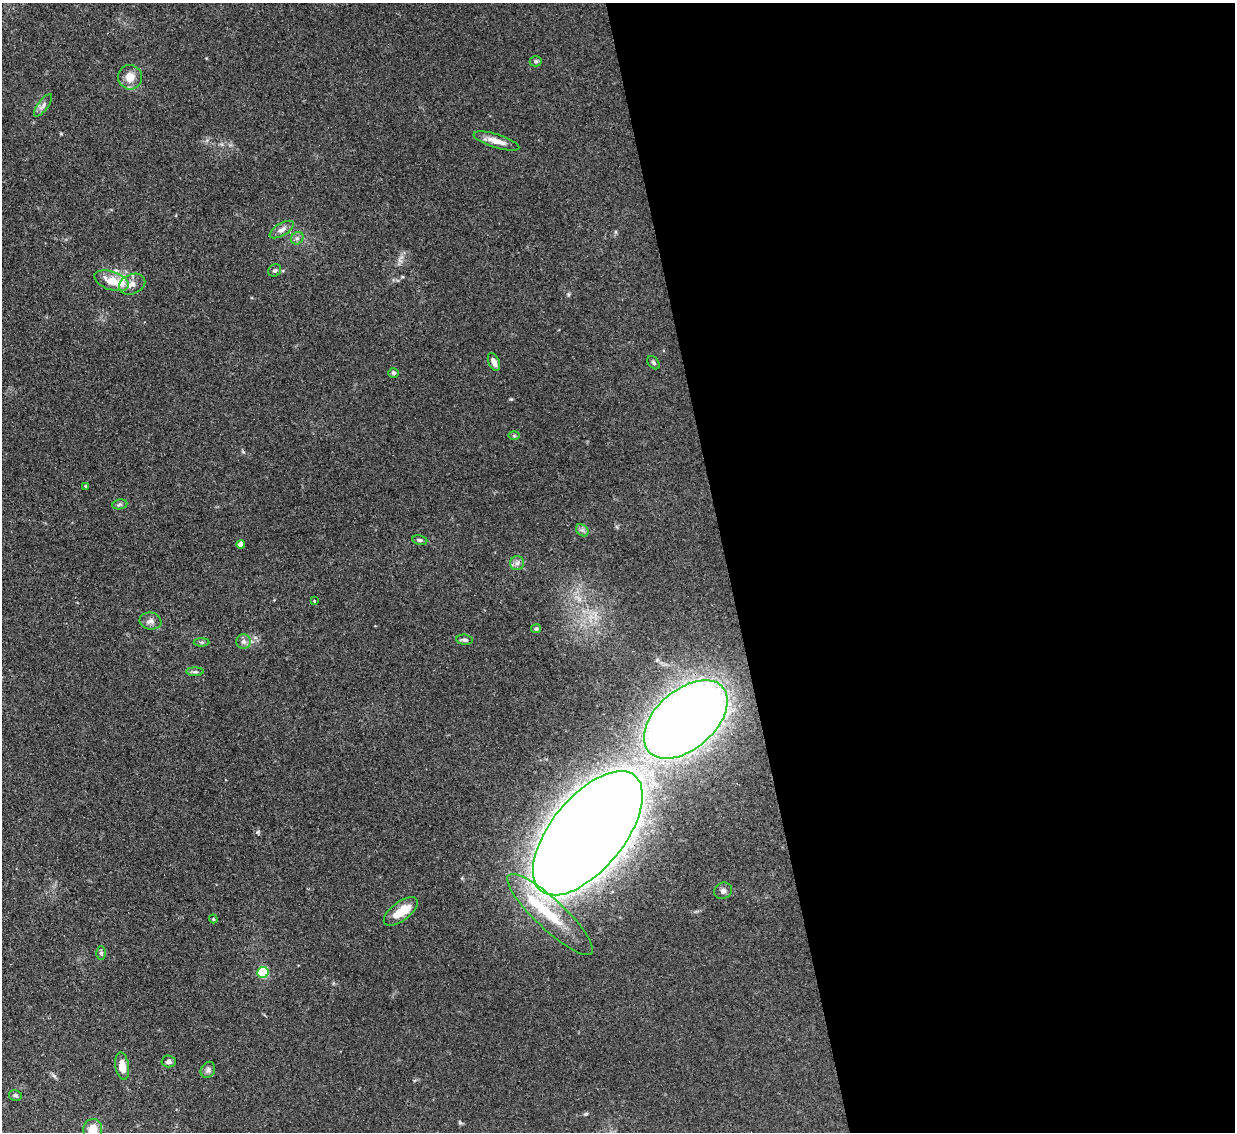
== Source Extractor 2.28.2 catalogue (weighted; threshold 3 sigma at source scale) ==
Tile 8 of 4 x 4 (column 4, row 2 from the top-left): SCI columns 3728-4960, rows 2574-3703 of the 5021 x 5006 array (HDU 1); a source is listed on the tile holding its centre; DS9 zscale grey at full resolution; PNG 1237 x 1134 px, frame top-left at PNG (2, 3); each listed source drawn as its Kron ellipse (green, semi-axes under 4 px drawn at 4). Shown black and unused: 41% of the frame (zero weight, under 3 of 4 exposures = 4% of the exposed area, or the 3 px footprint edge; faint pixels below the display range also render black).
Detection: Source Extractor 2.28.2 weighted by HDU 2 'WHT'; one run over the whole footprint, this tile lists its part. Background 0.0934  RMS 0.0052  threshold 0.0234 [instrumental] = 3 sigma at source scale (4.5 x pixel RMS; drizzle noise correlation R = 1.50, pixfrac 1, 0.05/0.05 arcsec/px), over >= 5 px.
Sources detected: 42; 3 inside a brighter listed object's ellipse — not listed separately; the other 39 listed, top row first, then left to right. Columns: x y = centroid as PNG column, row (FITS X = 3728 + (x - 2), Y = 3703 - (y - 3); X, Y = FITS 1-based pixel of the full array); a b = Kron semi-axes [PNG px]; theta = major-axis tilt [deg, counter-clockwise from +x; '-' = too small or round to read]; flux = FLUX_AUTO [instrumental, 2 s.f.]
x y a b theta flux
536 61 6 5 - 0.9
130 77 12 12 - 6.3
43 105 13 5 53 1.9
496 141 24 6 -17 5.5
282 230 13 6 31 2.5
297 238 7 5 41 1.4
275 270 7 6 - 1
112 281 18 9 -18 11
132 284 14 10 24 4.9
494 362 9 5 -67 3
653 363 7 5 -51 1
394 373 5 4 - 0.94
514 436 6 4 0 0.7
85 486 3 2 - 0.49
120 504 8 5 8 1.1
582 530 7 5 -43 1.4
420 540 7 5 -10 0.98
241 544 4 4 - 3.5
517 563 7 7 - 1.9
314 601 3 2 - 0.55
150 621 11 8 -9 2.5
536 629 5 4 - 1
464 640 8 5 -8 1.2
243 641 7 7 - 1.9
201 642 8 4 0 0.84
195 672 9 4 0 1
686 719 49 29 41 780
588 833 74 36 51 2800
723 891 9 8 - 1.8
401 911 20 9 37 10
550 914 57 14 -43 27
213 919 4 3 - 0.61
101 953 6 5 - 0.95
263 972 6 5 - 37
169 1061 7 6 - 1.8
122 1066 14 6 -82 6.3
208 1070 8 7 - 1.7
15 1095 6 5 - 1.4
93 1130 11 9 88 8.4
Overlapping masked pixels (flux is a lower limit): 1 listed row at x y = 588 833
Isophote crosses this tile's border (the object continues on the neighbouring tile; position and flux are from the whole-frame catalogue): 1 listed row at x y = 93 1130